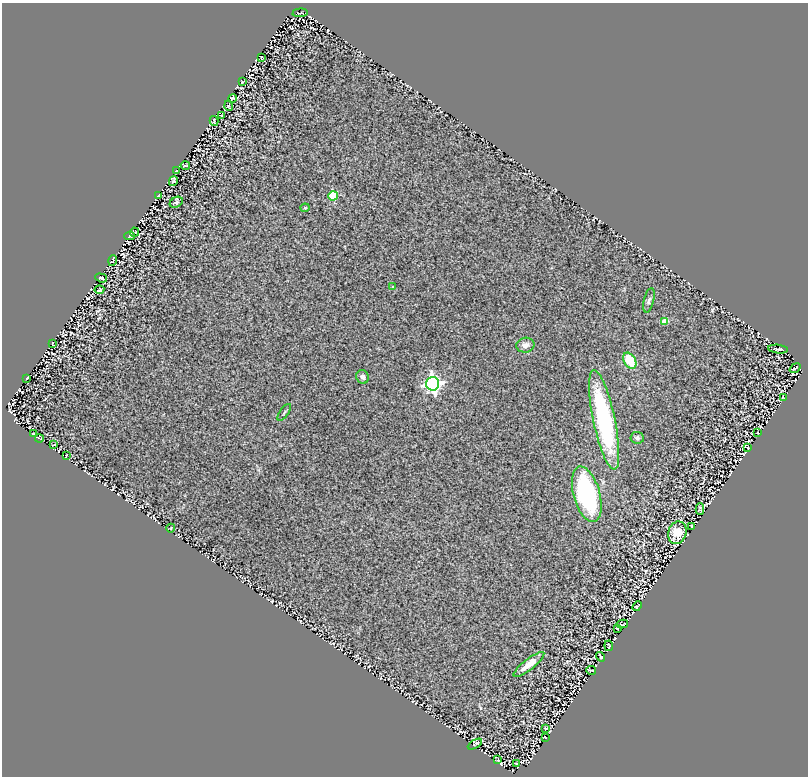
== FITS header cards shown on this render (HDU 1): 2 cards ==
NAXIS1  =                  806
NAXIS2  =                  774

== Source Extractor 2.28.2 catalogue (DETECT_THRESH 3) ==
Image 806 x 774 px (HDU 1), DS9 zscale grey, 1 PNG px = 1 image px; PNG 810 x 778 px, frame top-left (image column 1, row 774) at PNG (2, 3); each listed source drawn as its Kron ellipse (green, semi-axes under 4 px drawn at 4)
Background 0.445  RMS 0.25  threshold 0.74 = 3 sigma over >= 5 px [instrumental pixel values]
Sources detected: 57; all 57 listed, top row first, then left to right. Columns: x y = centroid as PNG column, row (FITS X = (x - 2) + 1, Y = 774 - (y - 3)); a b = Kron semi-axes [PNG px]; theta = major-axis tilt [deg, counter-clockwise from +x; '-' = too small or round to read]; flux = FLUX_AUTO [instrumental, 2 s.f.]
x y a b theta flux
300 13 7 2 5 15
261 57 4 2 - 13
242 82 4 2 - 15
233 98 4 4 - 23
229 106 5 3 - 13
221 115 3 2 - 9.7
214 121 5 2 - 18
185 165 4 2 - 17
176 171 3 2 - 11
173 181 5 3 - 25
158 195 3 2 - 9.8
333 196 4 4 - 640
176 202 7 5 30 26
305 208 4 4 - 17
134 232 4 4 - 9.8
130 236 5 3 - 23
113 261 5 2 - 8.8
101 278 6 3 -18 21
393 287 3 3 - 22
99 290 5 2 - 19
649 300 12 5 76 46
665 321 4 4 - 270
53 343 3 2 - 15
525 345 9 7 10 81
778 349 10 3 -6 29
630 361 9 5 -59 430
795 368 6 2 38 22
362 377 7 6 - 53
27 378 3 2 - 12
433 384 7 6 - 4700
783 397 4 3 - 12
284 412 10 2 55 20
604 420 51 11 -78 2200
33 433 3 2 - 14
758 433 2 2 - 12
39 438 4 2 - 14
637 438 6 6 - 45
54 445 4 2 - 11
748 448 3 2 - 10
66 455 4 2 - 12
587 494 29 13 -74 1700
700 509 6 2 90 24
692 526 3 2 - 15
171 528 4 2 - 9.9
677 533 11 9 69 290
637 606 5 3 - 25
622 624 6 2 10 16
617 628 3 2 - 12
609 646 5 2 - 12
601 657 5 2 - 18
529 664 19 5 38 190
591 670 5 2 - 17
546 728 3 2 - 13
545 737 3 2 - 14
475 744 8 3 30 26
498 760 2 2 - 10
516 763 3 2 - 12